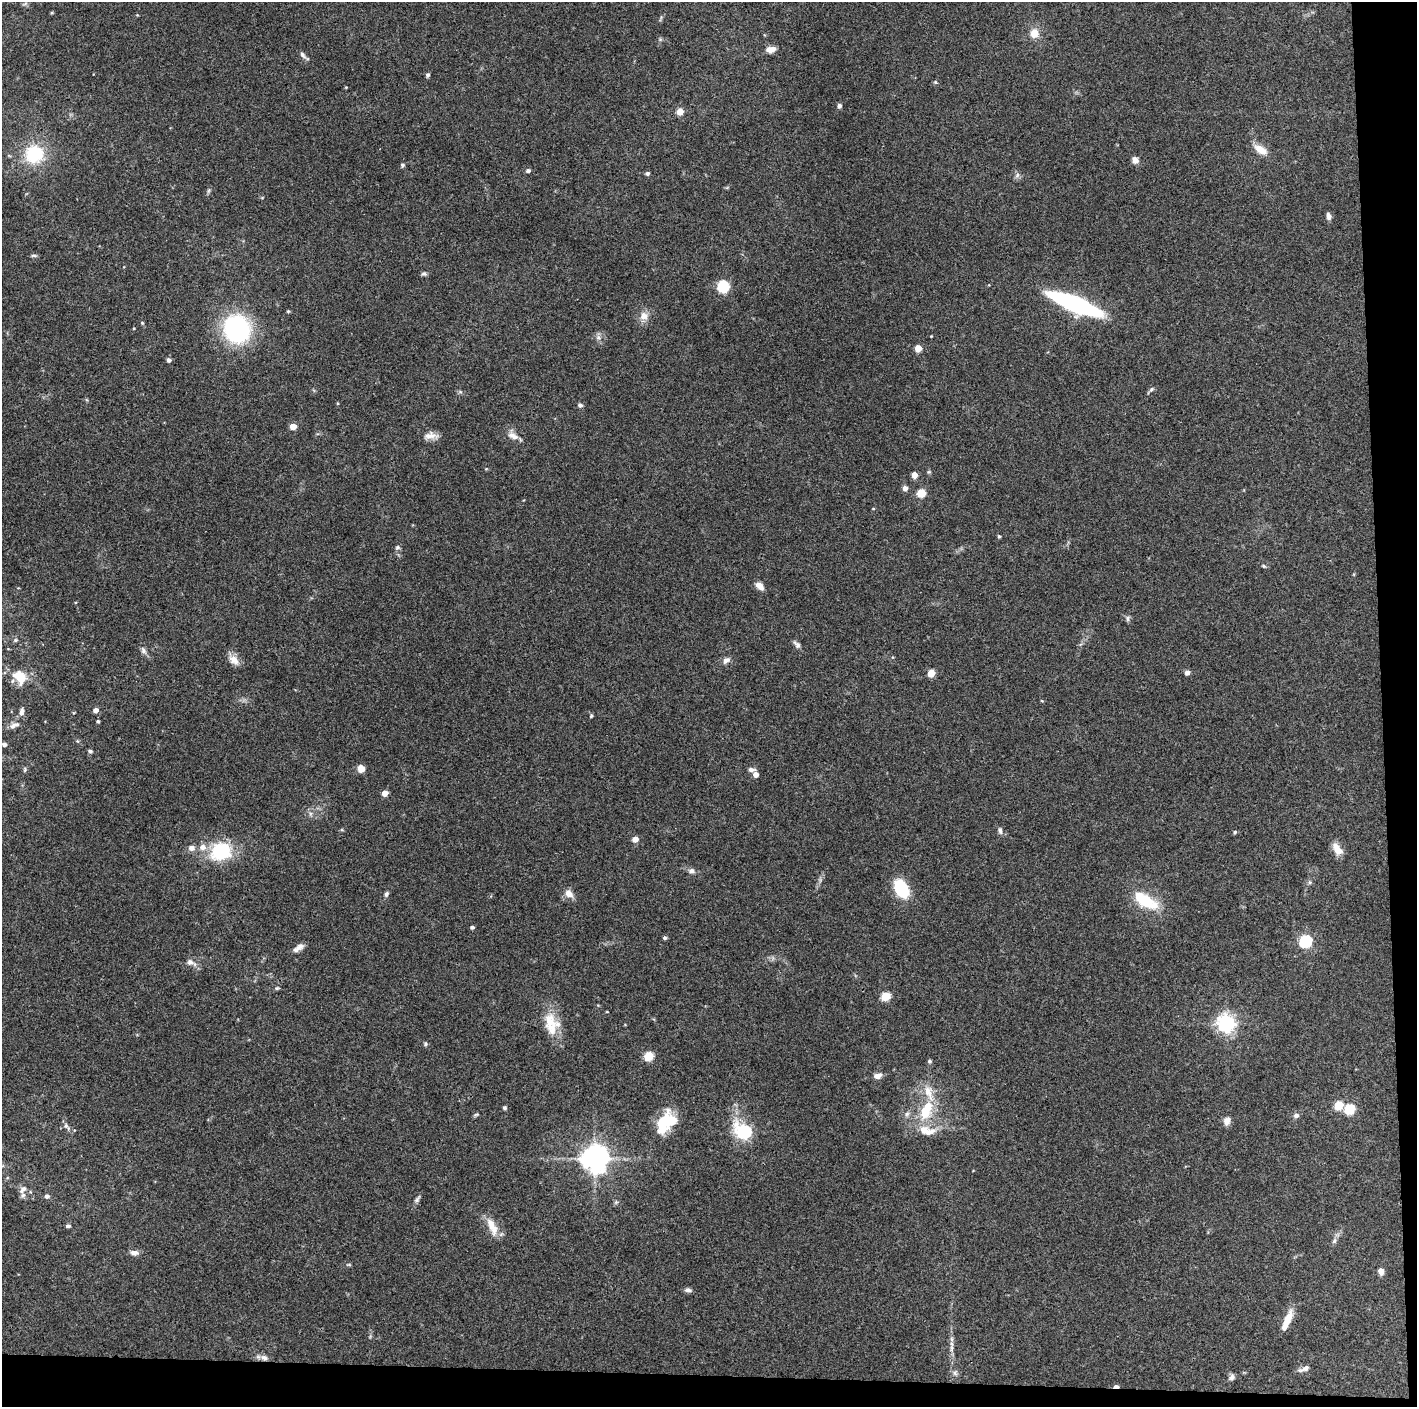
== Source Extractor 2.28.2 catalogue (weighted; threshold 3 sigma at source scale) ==
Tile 9 of 3 x 3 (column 3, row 3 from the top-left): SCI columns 2831-4245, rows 4-1408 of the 4246 x 4219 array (HDU 1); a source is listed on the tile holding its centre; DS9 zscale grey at full resolution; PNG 1419 x 1409 px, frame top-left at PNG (2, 2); no overlay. Shown black and unused: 5% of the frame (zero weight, under 3 of 4 exposures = <1% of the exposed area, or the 3 px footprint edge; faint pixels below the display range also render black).
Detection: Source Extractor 2.28.2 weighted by HDU 2 'WHT'; one run over the whole footprint, this tile lists its part. Background 0.16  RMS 0.0072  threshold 0.0322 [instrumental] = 3 sigma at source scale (4.5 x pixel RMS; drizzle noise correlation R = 1.50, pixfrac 1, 0.05/0.05 arcsec/px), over >= 5 px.
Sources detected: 124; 1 inside a brighter object's white glare — not listed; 7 inside a brighter listed object's ellipse — not listed separately; the other 116 listed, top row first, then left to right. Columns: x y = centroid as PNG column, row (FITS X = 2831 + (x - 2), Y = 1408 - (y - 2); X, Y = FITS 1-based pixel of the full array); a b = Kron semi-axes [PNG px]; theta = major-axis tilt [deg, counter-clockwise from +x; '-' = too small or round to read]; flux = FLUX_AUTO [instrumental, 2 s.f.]
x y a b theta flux
52 13 5 3 - 0.72
1034 33 11 10 - 7.2
771 49 12 7 7 4.9
303 55 11 6 -53 2.1
427 75 5 5 - 1.4
935 82 5 4 - 1
346 87 4 3 - 0.52
839 106 5 5 - 2.2
680 111 5 4 - 10
1261 150 17 9 -30 8
34 154 21 20 - 35
1135 160 9 7 -56 3.6
402 165 5 5 - 1.3
528 171 5 5 - 1.7
647 173 5 5 - 1.4
1017 175 7 6 - 1.9
1329 216 8 5 -76 2.9
33 255 9 4 0 1.2
424 274 7 6 - 1.4
723 286 6 6 - 88
1075 304 44 11 -22 130
288 311 5 3 - 0.7
644 316 11 10 - 5.8
142 323 5 4 - 0.8
237 329 21 19 -68 110
598 337 6 6 - 2
918 348 5 5 - 12
169 360 5 4 - 2.2
1151 389 8 5 39 1.5
580 405 5 5 - 2.1
293 426 5 4 - 10
431 435 18 8 1 5.4
513 436 16 8 -23 4.9
929 472 6 3 -17 0.78
914 475 5 4 - 6.7
905 488 5 5 - 3.1
921 493 5 5 - 24
999 536 4 3 - 1
397 547 7 6 - 1.4
1263 566 6 4 -21 0.9
759 586 9 6 -44 5.3
1127 618 9 4 -90 1.4
15 640 5 5 - 1.1
797 644 12 6 -47 2.3
143 651 10 5 -58 2.3
234 660 14 9 -39 6.3
726 660 11 7 43 2.9
1187 672 5 5 - 3.3
931 673 5 5 - 16
20 677 14 10 -60 16
96 710 5 4 - 3.4
21 712 10 6 80 2.8
591 716 5 4 - 0.88
98 721 4 3 - 0.99
12 726 8 7 - 2.6
4 744 5 4 - 2.2
90 751 5 4 - 1.4
361 768 7 6 - 5.9
25 770 7 3 81 0.92
751 770 9 5 -5 2.2
756 774 5 5 - 4.5
385 793 5 4 - 7.3
1000 830 9 5 -77 1.9
1235 832 4 4 - 1
635 839 5 4 - 6.4
192 848 9 8 - 3.3
1337 849 15 9 -58 7.6
221 851 25 21 26 38
691 871 8 7 - 2.3
1309 882 6 4 90 1.1
901 889 16 10 -61 37
569 893 12 8 -45 4.9
386 894 6 5 - 1.5
1146 901 28 13 -31 27
472 927 4 4 - 1.5
665 938 5 4 - 1.3
1306 941 6 6 - 96
300 946 10 9 - 3
190 962 10 8 -20 3.1
277 988 5 5 - 0.96
885 996 5 5 - 30
550 1020 23 17 -74 16
1226 1023 7 6 - 320
425 1044 5 5 - 1.1
648 1056 5 5 - 31
929 1061 5 4 - 1.1
878 1076 10 7 12 3.5
1338 1105 5 5 - 23
505 1108 5 4 - 1.2
1350 1109 6 5 - 44
926 1110 26 13 68 24
476 1114 6 4 2 0.95
907 1114 7 5 46 1.9
1296 1115 7 6 - 2.2
670 1121 20 19 - 19
1227 1121 10 8 83 3.9
67 1126 12 6 -49 2.5
744 1132 7 6 - 150
595 1158 8 8 - 830
22 1190 13 7 48 3.8
47 1196 5 5 - 2.3
417 1199 10 5 57 1.8
616 1202 5 5 - 1.1
68 1226 5 4 - 1.8
492 1226 26 9 -65 9.9
1334 1241 7 5 47 1.6
134 1253 11 7 -8 3.3
1381 1271 7 6 - 3.9
688 1290 9 5 -4 2.2
1287 1321 25 7 67 10
951 1348 9 4 81 2.2
264 1358 10 7 -23 3.2
1304 1369 14 5 21 3.1
955 1373 7 4 -72 1.4
1231 1377 9 6 50 2.3
1116 1387 6 3 2 4.1
Overlapping masked pixels (flux is a lower limit): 1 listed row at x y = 1116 1387